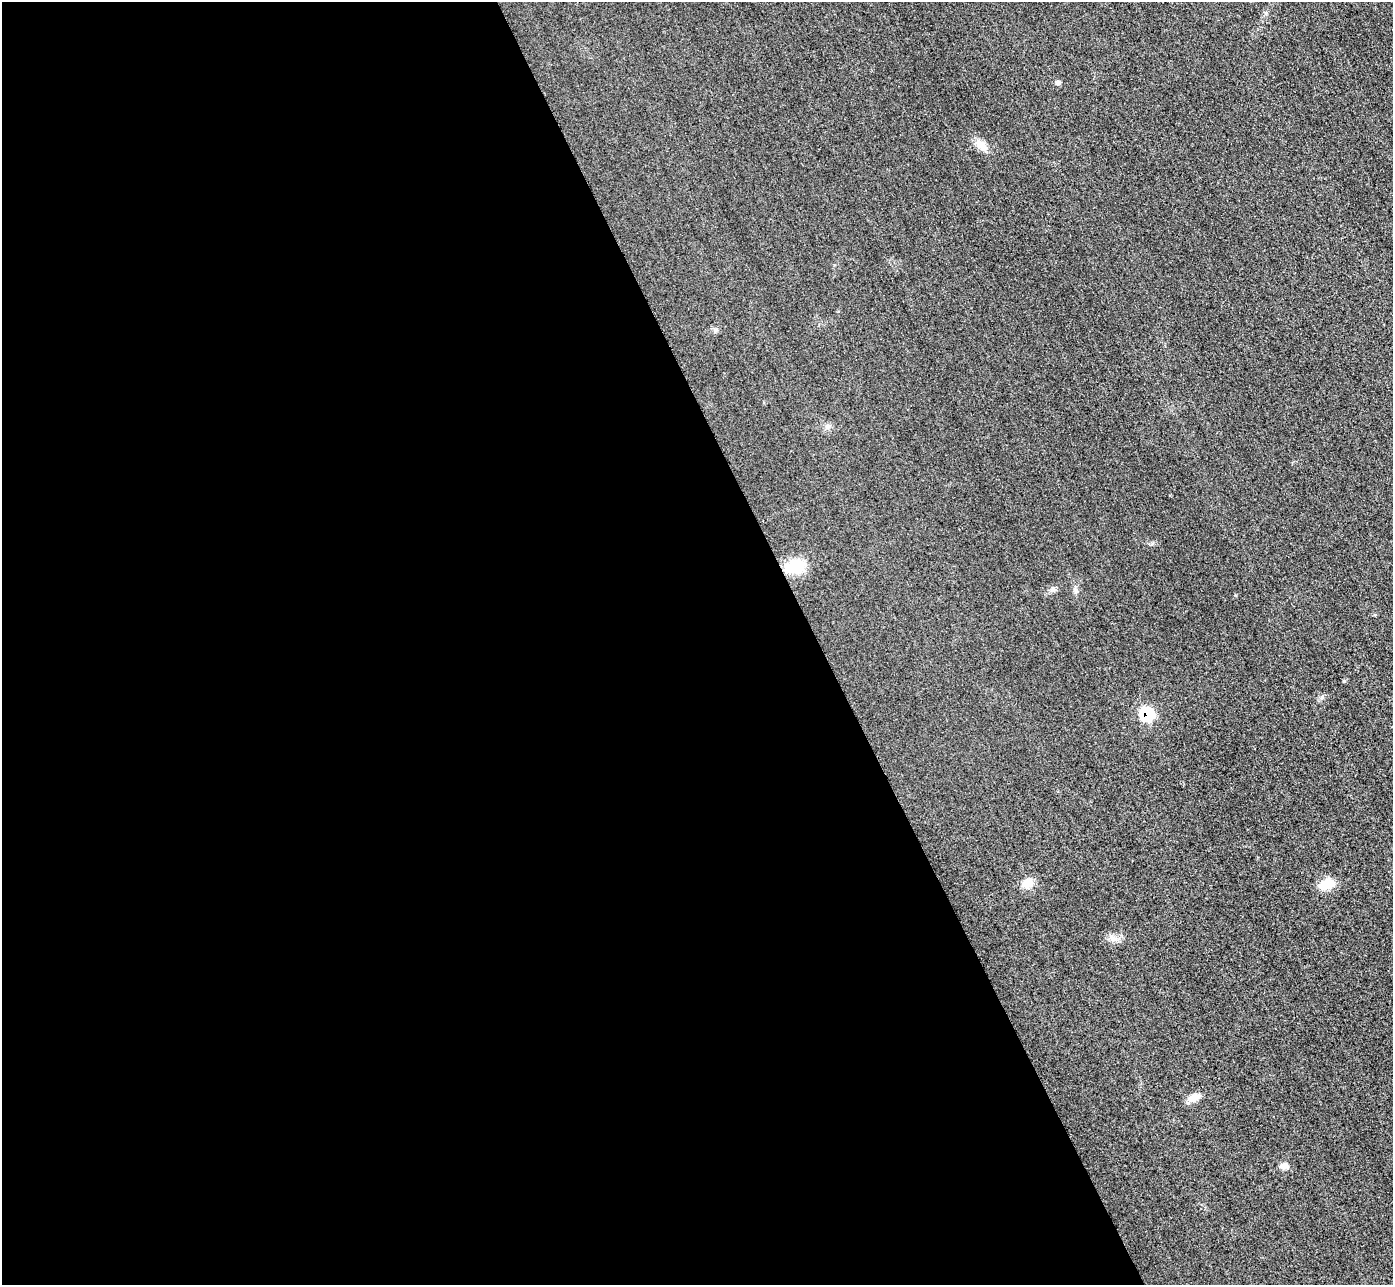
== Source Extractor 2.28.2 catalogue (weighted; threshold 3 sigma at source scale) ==
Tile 9 of 4 x 4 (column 1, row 3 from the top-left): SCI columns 31-1421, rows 1591-2873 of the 5626 x 5614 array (HDU 1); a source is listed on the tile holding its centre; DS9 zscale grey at full resolution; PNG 1395 x 1287 px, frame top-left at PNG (2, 2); no overlay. Shown black and unused: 59% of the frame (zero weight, under 3 of 4 exposures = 3% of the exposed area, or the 3 px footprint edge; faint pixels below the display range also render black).
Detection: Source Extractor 2.28.2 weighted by HDU 2 'WHT'; one run over the whole footprint, this tile lists its part. Background 0.0856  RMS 0.017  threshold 0.0786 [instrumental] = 3 sigma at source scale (4.5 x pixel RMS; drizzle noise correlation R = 1.50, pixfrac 1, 0.05/0.05 arcsec/px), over >= 5 px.
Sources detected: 13; all 13 listed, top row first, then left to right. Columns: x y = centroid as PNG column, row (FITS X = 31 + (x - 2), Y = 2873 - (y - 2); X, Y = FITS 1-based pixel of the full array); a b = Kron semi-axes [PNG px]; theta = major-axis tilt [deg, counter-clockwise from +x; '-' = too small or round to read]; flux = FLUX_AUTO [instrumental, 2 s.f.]
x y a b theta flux
1058 83 7 6 - 4.4
981 146 19 10 -37 17
827 427 9 5 -63 5.1
795 566 25 18 25 43
1053 589 8 7 - 5
1076 591 9 6 -81 5.4
1322 697 6 4 72 2.9
1147 714 8 7 - 120
1028 883 12 12 - 20
1327 884 16 10 21 34
1113 939 8 6 -11 6.9
1194 1098 17 8 21 15
1284 1166 10 7 12 9.1
Overlapping masked pixels (flux is a lower limit): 1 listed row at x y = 1147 714
Unlisted compact peaks at least as high as the median listed source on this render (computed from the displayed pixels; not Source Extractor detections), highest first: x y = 1236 595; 1152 543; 716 330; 1375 615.